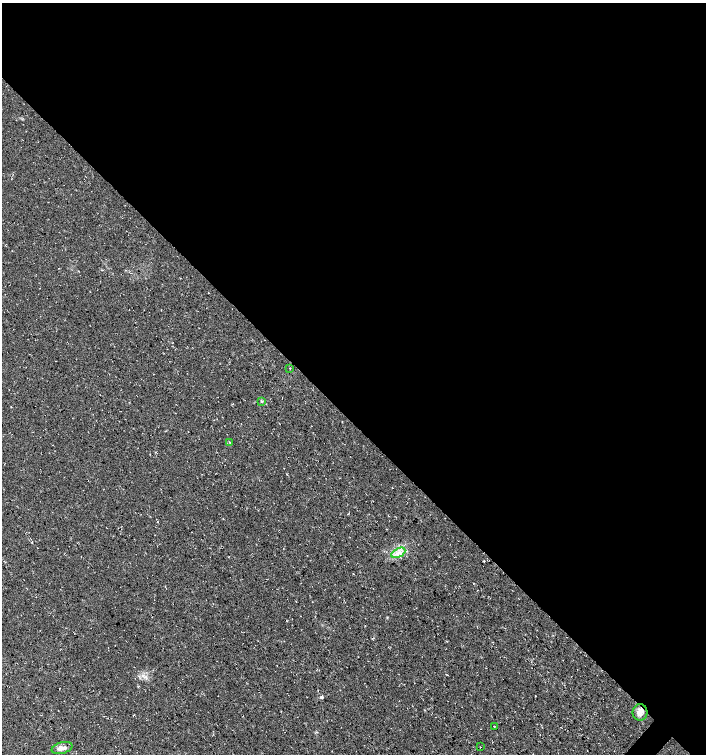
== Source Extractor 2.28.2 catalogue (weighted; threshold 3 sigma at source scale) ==
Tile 3 of 4 x 4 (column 3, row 1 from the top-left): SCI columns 3048-4454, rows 4514-6017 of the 6032 x 6030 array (HDU 1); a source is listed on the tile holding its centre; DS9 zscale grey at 2 x 2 block average (1 PNG px = mean of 2 x 2 image px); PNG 708 x 756 px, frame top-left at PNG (2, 3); each listed source drawn as its Kron ellipse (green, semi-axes under 4 px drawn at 4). Shown black and unused: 56% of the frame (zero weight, under 3 of 4 exposures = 1% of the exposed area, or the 3 px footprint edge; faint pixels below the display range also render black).
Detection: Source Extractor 2.28.2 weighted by HDU 2 'WHT'; one run over the whole footprint, this tile lists its part. Background 0.0158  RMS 0.0038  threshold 0.0171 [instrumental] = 3 sigma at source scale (4.5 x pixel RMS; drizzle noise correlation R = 1.50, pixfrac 1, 0.0396/0.0396 arcsec/px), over >= 5 px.
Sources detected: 8; all 8 listed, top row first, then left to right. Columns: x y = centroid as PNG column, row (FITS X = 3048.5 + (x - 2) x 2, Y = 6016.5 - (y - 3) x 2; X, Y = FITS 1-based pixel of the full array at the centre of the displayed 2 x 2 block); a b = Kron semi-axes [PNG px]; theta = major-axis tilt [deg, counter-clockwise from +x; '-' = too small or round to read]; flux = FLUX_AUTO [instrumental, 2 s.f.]
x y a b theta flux
289 368 2 2 - 0.59
261 401 3 2 - 0.7
230 442 3 2 - 0.4
398 553 7 3 28 3.4
640 712 8 7 - 5.8
494 726 2 2 - 0.46
480 747 2 2 - 0.33
62 748 11 5 15 4.4
Overlapping masked pixels (flux is a lower limit): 1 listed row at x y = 640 712